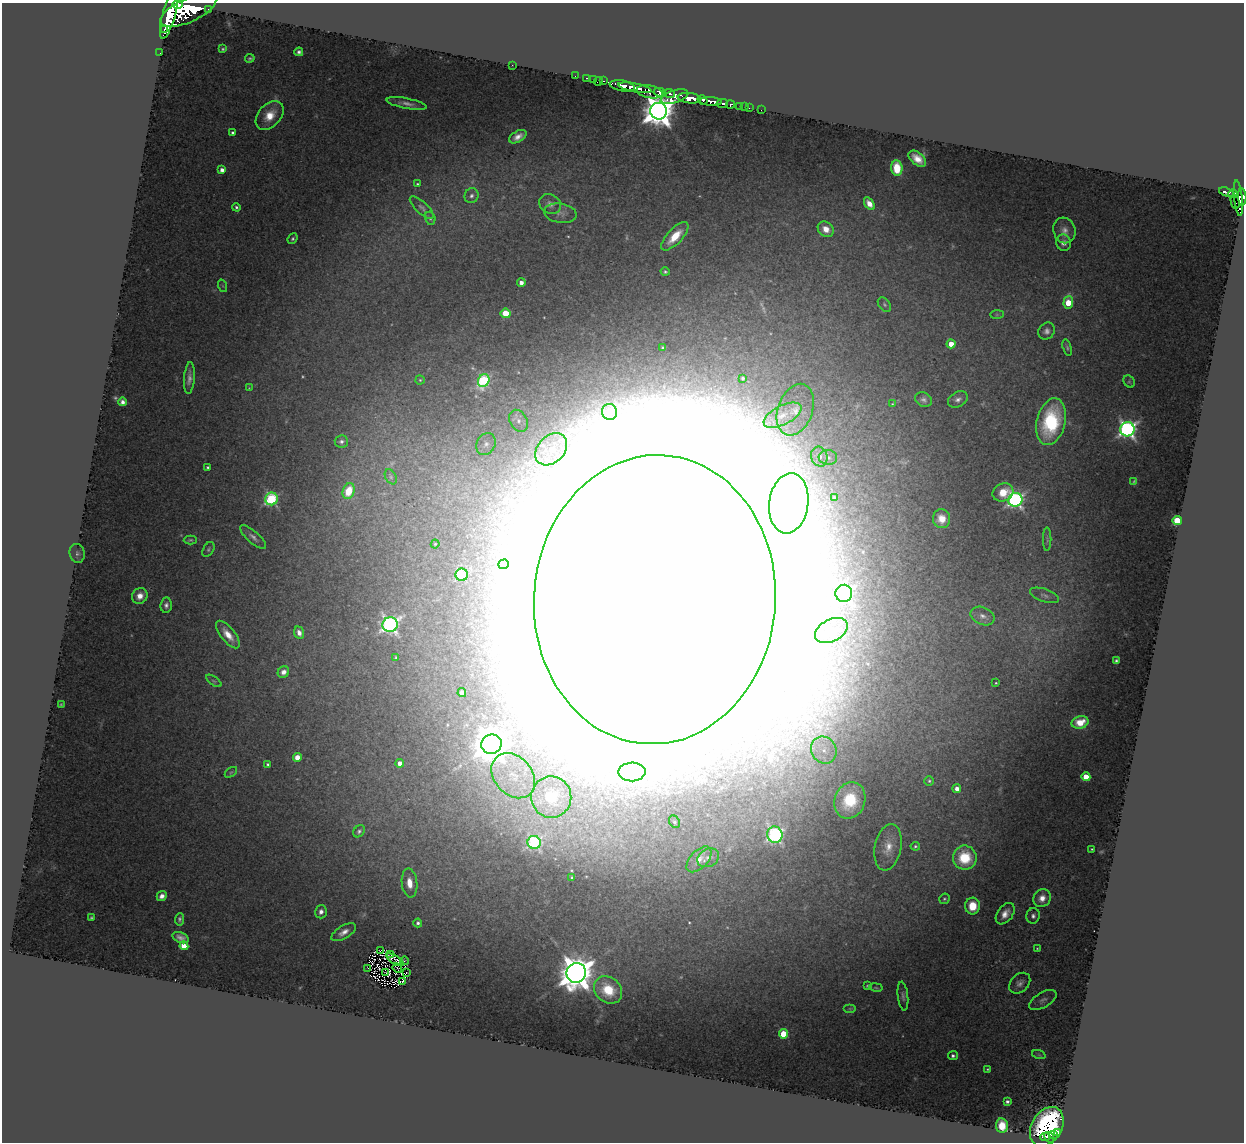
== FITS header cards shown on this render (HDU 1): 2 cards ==
NAXIS1  =                 1242
NAXIS2  =                 1140

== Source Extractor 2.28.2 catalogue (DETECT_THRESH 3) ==
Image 1242 x 1140 px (HDU 1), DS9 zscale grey, 1 PNG px = 1 image px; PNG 1246 x 1144 px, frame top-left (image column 1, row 1140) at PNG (2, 3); each listed source drawn as its Kron ellipse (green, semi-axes under 4 px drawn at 4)
Background 1.86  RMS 0.099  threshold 0.297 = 3 sigma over >= 5 px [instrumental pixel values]
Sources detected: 198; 6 with non-positive FLUX_AUTO (blend fragments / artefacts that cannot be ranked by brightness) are neither listed nor drawn; the other 192 listed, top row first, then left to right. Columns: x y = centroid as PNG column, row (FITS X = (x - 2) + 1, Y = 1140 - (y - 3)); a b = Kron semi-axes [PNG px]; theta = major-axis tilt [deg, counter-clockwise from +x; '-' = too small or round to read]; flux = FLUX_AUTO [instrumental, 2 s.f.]
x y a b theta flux
178 5 5 3 - 1200
208 9 3 2 - 150
188 10 30 12 24 14000
169 14 25 6 75 7800
164 29 3 2 - 740
223 49 3 3 - 8
299 52 4 4 - 19
160 53 2 2 - 16
250 58 5 3 - 11
512 65 3 2 - 6.4
575 76 2 2 - 18
587 78 3 2 - 43
593 80 4 2 - 52
598 81 4 2 - 43
604 81 3 2 - 60
622 86 13 5 -10 3100
635 88 17 3 -11 2600
650 92 13 6 -10 1600
660 92 6 4 -11 1300
669 93 6 2 -11 740
674 97 14 6 18 1800
689 98 12 5 -6 4400
703 100 5 4 - 1200
711 101 11 4 -4 1800
407 103 20 5 -11 41
722 103 5 4 - 300
730 104 4 3 - 440
740 106 3 3 - 97
744 107 2 2 - 14
749 108 2 2 - 22
761 110 2 2 - 16
659 111 8 8 - 15000
270 115 17 11 47 130
233 133 4 3 - 19
518 137 9 5 30 50
917 159 10 6 -40 74
897 168 8 5 -86 180
222 170 4 4 - 40
417 184 3 3 - 7.9
1226 192 8 3 -18 510
1233 194 4 3 - 420
471 196 7 7 - 24
1242 197 8 3 -87 720
1238 198 18 4 -84 1500
1235 202 7 3 -76 210
550 204 11 9 -30 42
869 204 7 4 -55 65
236 207 4 4 - 14
422 208 15 6 -42 27
560 213 16 9 -9 41
430 218 6 5 - 16
826 229 9 7 -41 76
1064 230 13 11 -72 51
675 236 18 7 47 180
293 239 5 4 - 13
1063 243 8 7 - 41
665 272 4 4 - 13
521 283 4 4 - 42
223 286 6 4 -71 9.2
1068 302 6 4 86 210
884 305 8 5 -51 15
506 313 5 4 - 220
997 315 7 4 0 10
1047 331 9 8 - 31
951 344 4 4 - 96
663 348 3 3 - 8.8
1067 348 8 4 -74 13
189 378 16 5 85 42
743 378 3 3 - 15
420 380 4 4 - 7.7
484 381 7 5 64 760
1129 382 6 5 - 12
249 388 4 4 - 5.3
958 399 10 7 29 32
923 400 9 7 -28 27
123 402 4 4 - 24
892 404 3 3 - 6
795 410 27 17 70 190
609 412 8 7 - 33
782 415 20 9 27 110
518 421 12 8 -63 50
1051 422 24 14 77 660
1127 429 7 7 - 2600
341 441 6 6 - 21
486 444 11 9 64 50
551 449 18 13 47 180
819 457 10 8 -74 54
828 457 9 7 -5 34
208 467 3 3 - 11
391 477 8 5 -61 18
1134 481 4 2 - 6.9
349 491 8 6 68 150
1003 492 11 8 25 160
834 497 3 3 - 11
271 499 6 6 - 900
1015 500 7 7 - 2000
789 503 30 19 82 360
941 519 9 8 - 81
1177 521 4 4 - 490
253 537 16 6 -42 34
1047 539 12 2 90 13
190 540 7 4 1 11
435 544 4 4 - 8.5
208 549 8 5 61 14
77 553 9 7 -77 24
504 564 5 4 - 140
462 575 6 6 - 510
844 593 8 8 - 2200
1044 595 15 6 -19 32
140 596 8 7 - 68
655 600 145 121 86 500000
166 605 7 5 85 27
983 616 12 8 -22 45
390 624 7 7 - 2600
831 631 17 11 27 95
299 633 6 5 - 34
228 635 17 7 -51 95
396 658 3 3 - 8.6
1116 661 4 3 - 11
283 672 6 5 - 41
214 681 9 4 -35 13
996 683 3 2 - 5.8
462 692 4 4 - 23
61 705 3 2 - 5.8
1080 722 8 6 14 100
491 744 10 9 - 22000
824 750 14 12 -59 110
297 757 4 4 - 95
400 763 4 4 - 55
268 764 4 4 - 13
231 772 7 3 36 8.5
632 772 13 9 2 69
513 776 25 19 -48 260
1086 777 4 4 - 160
929 781 5 4 - 10
957 789 4 4 - 46
551 797 21 20 - 240
850 800 18 15 70 390
674 822 6 5 - 15
359 831 7 5 49 17
775 835 8 7 - 1700
534 842 6 6 - 940
915 846 4 4 - 11
888 847 23 13 79 110
1092 849 2 2 - 5.1
708 858 11 8 27 37
965 858 12 12 - 320
699 859 16 8 47 58
572 877 3 2 - 7.9
409 883 14 7 -84 86
162 896 5 4 - 40
1042 898 9 8 - 69
944 899 6 5 - 12
972 906 8 7 - 160
321 912 7 6 - 32
1005 914 12 7 53 64
1033 916 8 6 75 26
91 918 3 3 - 11
180 919 6 4 85 16
418 923 4 4 - 17
344 932 14 6 31 51
181 938 8 5 -21 33
184 946 4 4 - 110
1037 948 3 3 - 6.3
381 950 3 2 - 16
391 955 3 2 - 9.9
395 960 10 3 -31 31
404 961 4 2 - 18
368 968 3 2 - 0.7
397 968 5 2 - 4.6
386 973 2 2 - 5
406 973 3 2 - 4.3
576 973 10 9 - 18000
402 982 4 3 - 74
1020 983 12 8 44 35
867 985 3 2 - 6.9
876 987 7 3 -9 7.7
608 990 15 12 -41 250
903 996 14 5 -84 23
1043 1000 15 7 30 36
850 1009 6 4 0 9.3
784 1034 4 4 - 300
1039 1055 7 4 -19 9.5
953 1056 5 3 - 20
987 1069 3 2 - 6
1007 1101 3 3 - 17
1002 1126 7 6 - 160
1047 1127 21 15 59 1100
1057 1133 4 3 - 260
1053 1135 4 3 - 300
1045 1137 5 2 - 200
1049 1137 6 4 -55 580
At the frame edge (FLAGS 8, measured only in part): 1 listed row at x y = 1242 197
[6 non-positive-flux detections neither listed nor drawn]